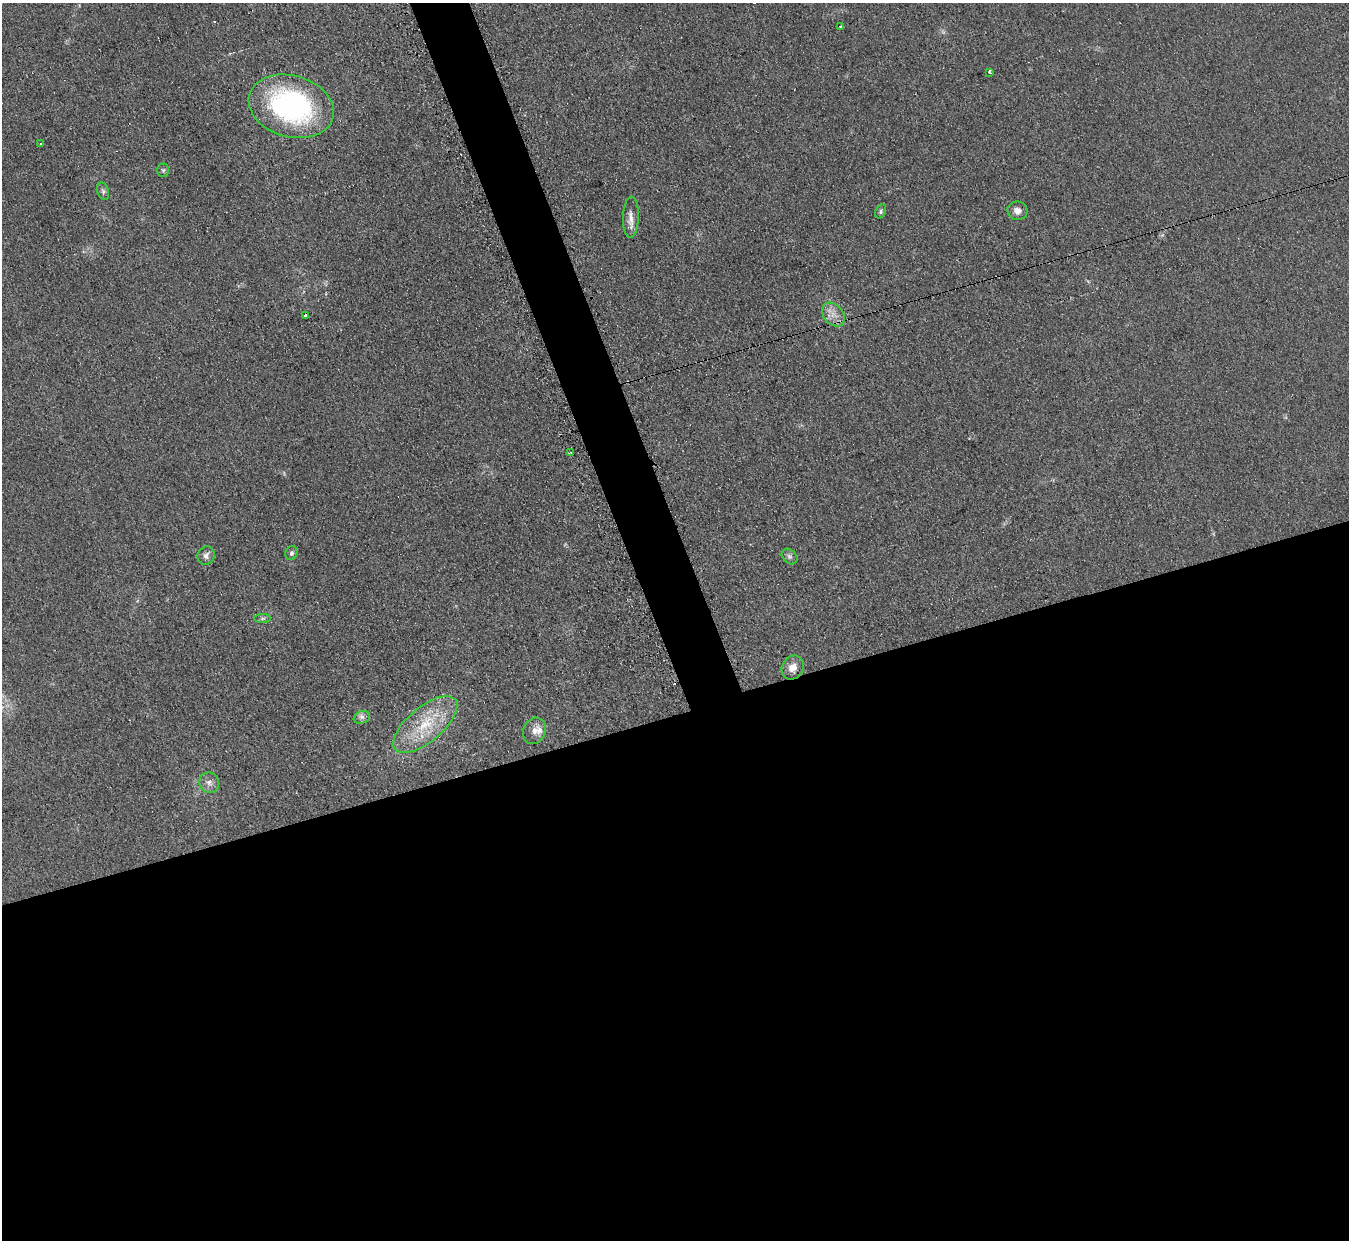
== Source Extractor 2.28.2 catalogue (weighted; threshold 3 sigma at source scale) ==
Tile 15 of 4 x 4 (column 3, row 4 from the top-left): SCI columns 2713-4059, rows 278-1515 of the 5414 x 5374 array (HDU 1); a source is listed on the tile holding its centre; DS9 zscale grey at full resolution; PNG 1351 x 1242 px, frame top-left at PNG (2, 3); each listed source drawn as its Kron ellipse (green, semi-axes under 4 px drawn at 4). Shown black and unused: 45% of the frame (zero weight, under 2 of 3 exposures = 2% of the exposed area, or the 3 px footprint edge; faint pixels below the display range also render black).
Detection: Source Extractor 2.28.2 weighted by HDU 2 'WHT'; one run over the whole footprint, this tile lists its part. Background 0.0903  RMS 0.011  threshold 0.0504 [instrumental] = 3 sigma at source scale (4.5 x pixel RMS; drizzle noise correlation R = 1.50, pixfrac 1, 0.05/0.05 arcsec/px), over >= 5 px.
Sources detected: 23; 1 cosmic-ray / hot-pixel residue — neither listed nor drawn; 1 inside a brighter listed object's ellipse — not listed separately; the other 21 listed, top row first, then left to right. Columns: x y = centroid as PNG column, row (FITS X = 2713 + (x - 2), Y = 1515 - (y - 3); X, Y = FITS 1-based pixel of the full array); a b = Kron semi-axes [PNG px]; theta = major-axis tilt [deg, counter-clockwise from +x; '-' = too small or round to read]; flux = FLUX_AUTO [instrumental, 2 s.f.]
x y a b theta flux
840 26 3 3 - 2.9
989 72 3 3 - 2.6
291 106 43 31 -16 210
41 143 3 2 - 1.9
163 170 7 5 -89 1.9
103 191 9 5 -71 3
881 211 7 5 64 2.1
1017 211 10 9 - 7.5
631 217 20 8 88 9.3
833 314 13 9 -48 11
305 315 3 3 - 2.7
571 453 3 3 - 2.5
291 553 7 6 - 3.1
206 555 9 8 - 4.7
790 556 9 6 -45 3.1
262 618 8 4 1 2.1
793 667 12 10 57 11
362 717 8 6 20 3.9
425 725 39 17 40 51
534 731 13 11 67 8.7
209 783 10 10 - 6.6